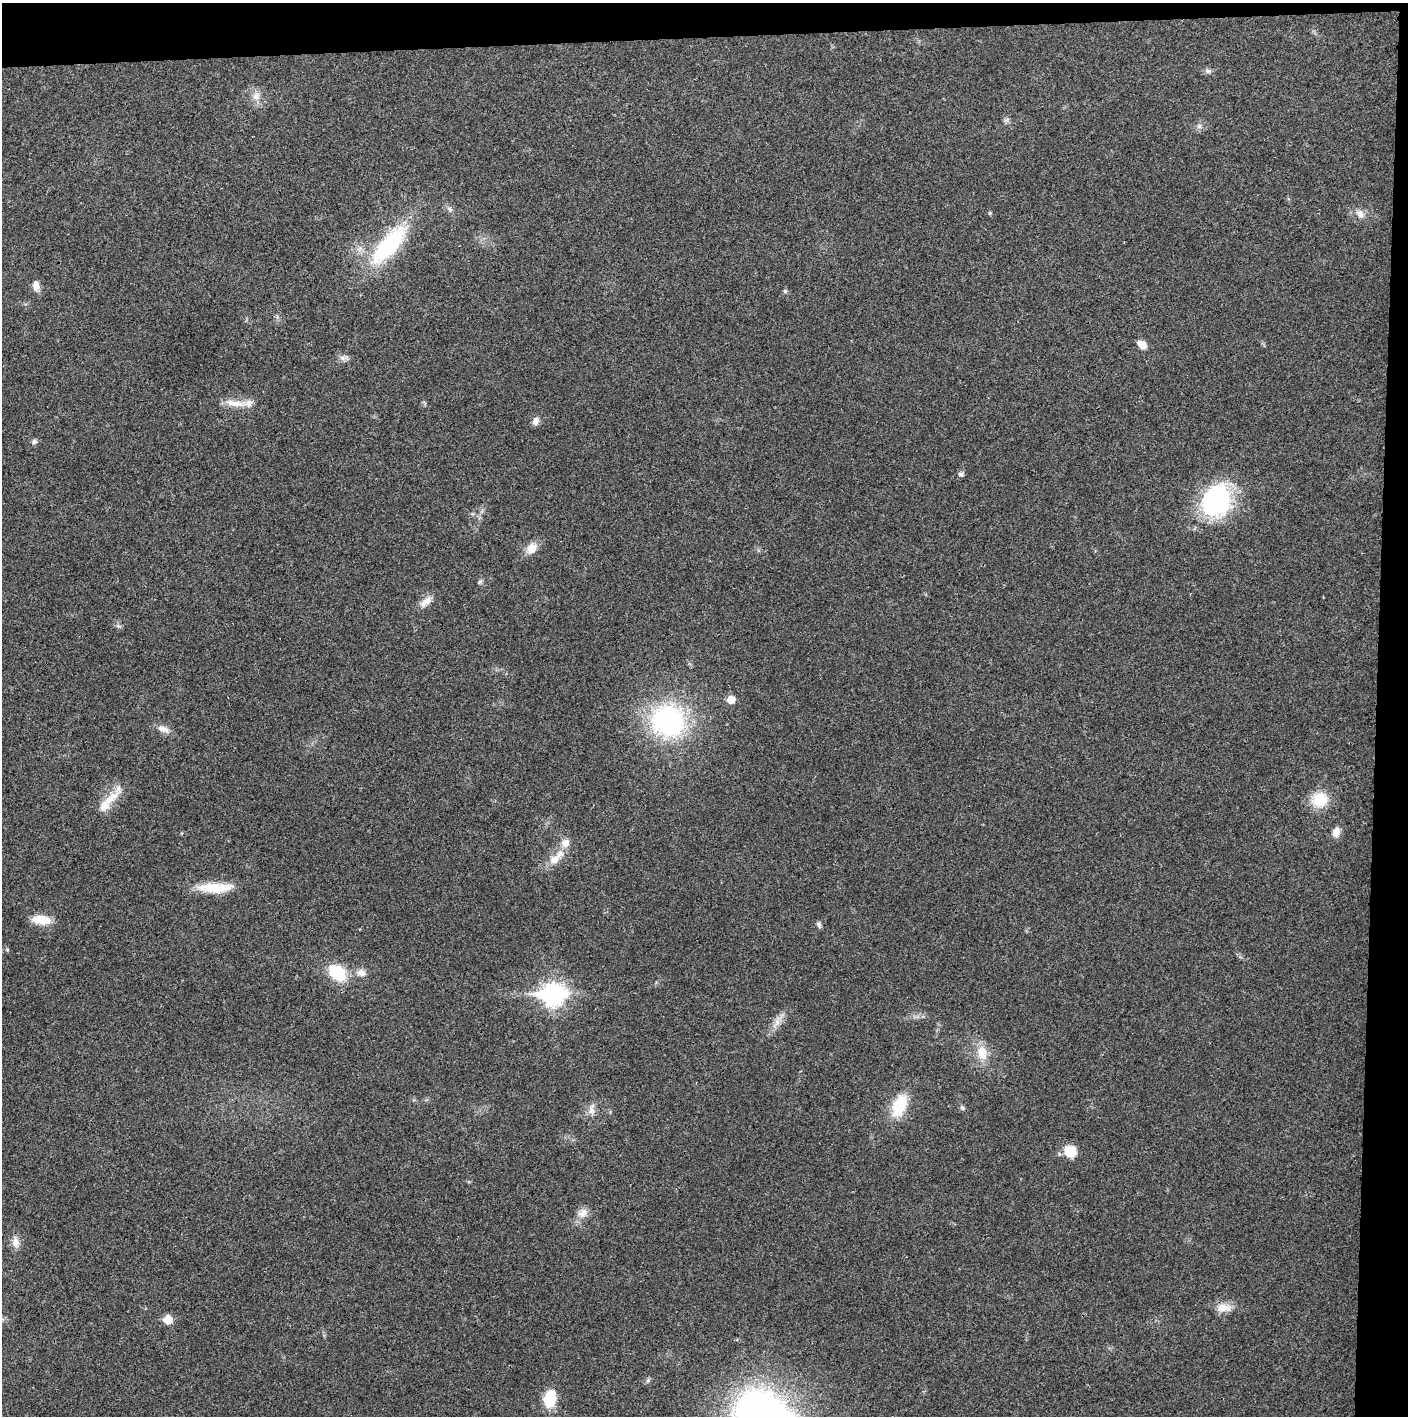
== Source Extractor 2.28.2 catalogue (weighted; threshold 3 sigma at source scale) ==
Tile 3 of 3 x 3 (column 3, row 1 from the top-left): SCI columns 2812-4217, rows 2829-4242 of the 4221 x 4243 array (HDU 1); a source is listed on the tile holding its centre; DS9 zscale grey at full resolution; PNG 1410 x 1418 px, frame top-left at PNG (2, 3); no overlay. Shown black and unused: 5% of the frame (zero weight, under 3 of 4 exposures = <1% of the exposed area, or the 3 px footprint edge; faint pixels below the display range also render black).
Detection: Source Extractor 2.28.2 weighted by HDU 2 'WHT'; one run over the whole footprint, this tile lists its part. Background 0.021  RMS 0.0042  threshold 0.0188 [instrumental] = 3 sigma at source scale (4.5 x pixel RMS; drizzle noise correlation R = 1.50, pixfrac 1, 0.05/0.05 arcsec/px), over >= 5 px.
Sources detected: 46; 1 inside a brighter listed object's ellipse — not listed separately; the other 45 listed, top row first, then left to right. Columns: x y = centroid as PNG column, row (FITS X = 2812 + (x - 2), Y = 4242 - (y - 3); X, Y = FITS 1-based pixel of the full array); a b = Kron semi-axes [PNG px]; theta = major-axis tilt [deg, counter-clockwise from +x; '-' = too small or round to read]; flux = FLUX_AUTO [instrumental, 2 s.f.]
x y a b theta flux
1208 71 8 6 0 1.2
256 96 11 10 - 3
1199 126 6 6 - 1.1
450 209 8 4 -53 0.92
990 213 6 4 89 0.48
1360 214 13 8 -49 2.7
389 245 55 19 49 41
36 286 12 8 -82 2.7
785 291 6 5 - 0.76
1142 344 11 7 -34 3.5
342 358 9 6 -21 1.5
235 403 29 8 -9 6
535 421 11 7 64 2
34 441 7 6 - 1.2
961 474 7 6 - 1.1
1216 501 33 29 65 56
532 548 12 10 52 5
480 581 7 5 43 0.74
426 602 18 9 43 3.7
731 700 6 6 - 6
668 721 32 30 -9 68
163 729 16 8 -16 3
1320 800 16 15 - 12
108 801 40 10 48 8.1
1336 832 11 8 72 3
565 843 13 12 - 3.3
554 860 16 10 41 4.5
215 888 44 11 0 12
41 920 22 10 -6 7.1
819 924 9 5 -73 1
337 973 16 12 -43 19
361 973 13 10 -8 2.8
553 995 11 9 3 230
777 1022 9 6 -69 1.9
982 1053 21 13 -79 7
899 1105 24 14 67 15
963 1108 6 4 -45 0.72
592 1110 16 9 -86 3
1070 1151 14 13 - 7.7
583 1213 15 11 51 3.6
15 1242 13 9 -86 3.2
1223 1308 20 11 1 5
168 1320 6 6 - 8.4
648 1380 6 4 47 0.78
550 1399 14 10 83 15